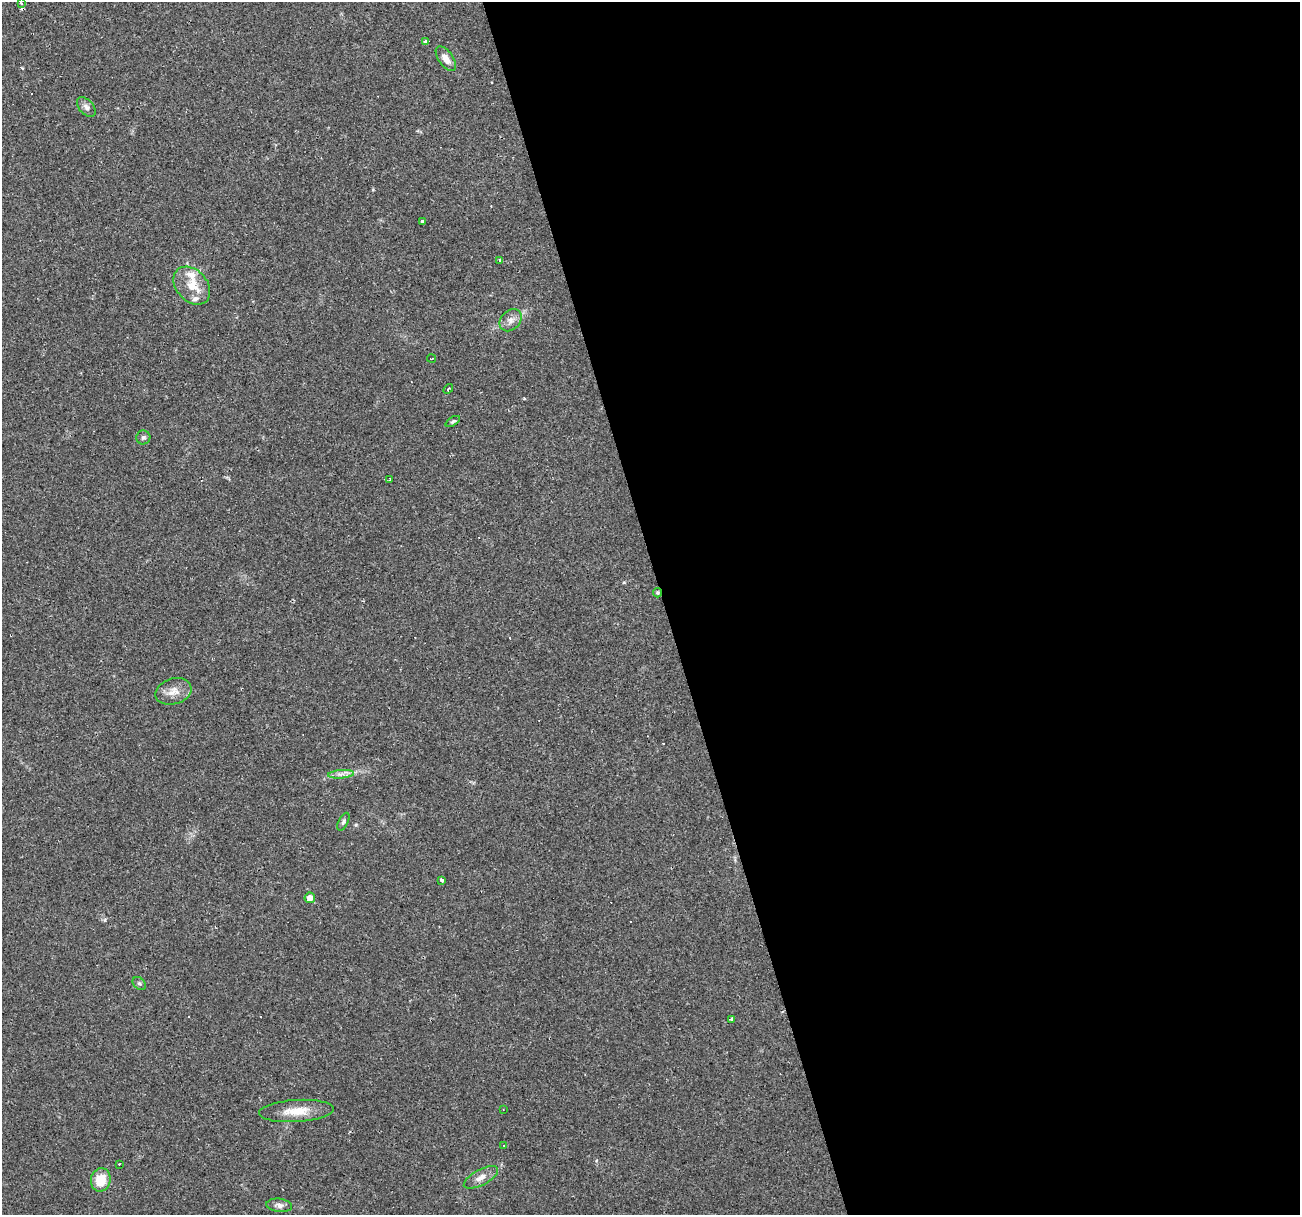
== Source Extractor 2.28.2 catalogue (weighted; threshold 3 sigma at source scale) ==
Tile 8 of 4 x 4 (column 4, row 2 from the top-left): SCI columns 3897-5194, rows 2475-3687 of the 5194 x 4998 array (HDU 1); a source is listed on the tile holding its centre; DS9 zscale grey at full resolution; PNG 1302 x 1217 px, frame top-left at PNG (2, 2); each listed source drawn as its Kron ellipse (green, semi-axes under 4 px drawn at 4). Shown black and unused: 49% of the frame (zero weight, under 2 of 3 exposures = <1% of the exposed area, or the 3 px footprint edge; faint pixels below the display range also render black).
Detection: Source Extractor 2.28.2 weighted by HDU 2 'WHT'; one run over the whole footprint, this tile lists its part. Background 0.0476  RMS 0.0041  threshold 0.0186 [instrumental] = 3 sigma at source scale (4.5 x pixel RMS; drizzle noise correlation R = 1.50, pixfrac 1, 0.0396/0.0396 arcsec/px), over >= 5 px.
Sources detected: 45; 15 cosmic-ray / hot-pixel residue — neither listed nor drawn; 2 inside a brighter listed object's ellipse — not listed separately; the other 28 listed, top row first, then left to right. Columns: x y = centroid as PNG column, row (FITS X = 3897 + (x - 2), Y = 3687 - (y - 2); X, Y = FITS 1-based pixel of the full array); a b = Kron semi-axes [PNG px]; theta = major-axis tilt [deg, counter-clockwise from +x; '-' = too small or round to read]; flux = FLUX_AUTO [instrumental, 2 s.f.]
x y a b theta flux
21 3 3 2 - 0.53
426 41 4 3 - 12
446 59 14 7 -55 3.4
86 107 11 7 -48 1.7
422 221 3 3 - 0.53
500 261 4 3 - 2.2
192 286 21 15 -48 8.4
511 320 12 9 45 2.7
431 359 4 2 - 0.45
448 389 5 3 - 0.49
453 421 8 4 33 0.67
143 437 7 7 - 0.95
389 480 3 3 - 0.95
657 593 5 3 - 0.65
173 691 18 13 16 4.4
341 774 13 3 5 1.6
343 822 10 4 64 0.89
442 880 4 3 - 4.3
310 898 5 5 - 3.4
139 984 7 5 -46 0.81
731 1019 3 3 - 1.3
503 1109 2 2 - 0.27
296 1111 37 11 4 7.8
504 1145 3 2 - 0.24
119 1164 2 2 - 0.27
481 1177 19 8 28 3.4
101 1180 12 9 76 9.2
279 1205 13 6 -6 1.8
Overlapping masked pixels (flux is a lower limit): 1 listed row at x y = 657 593